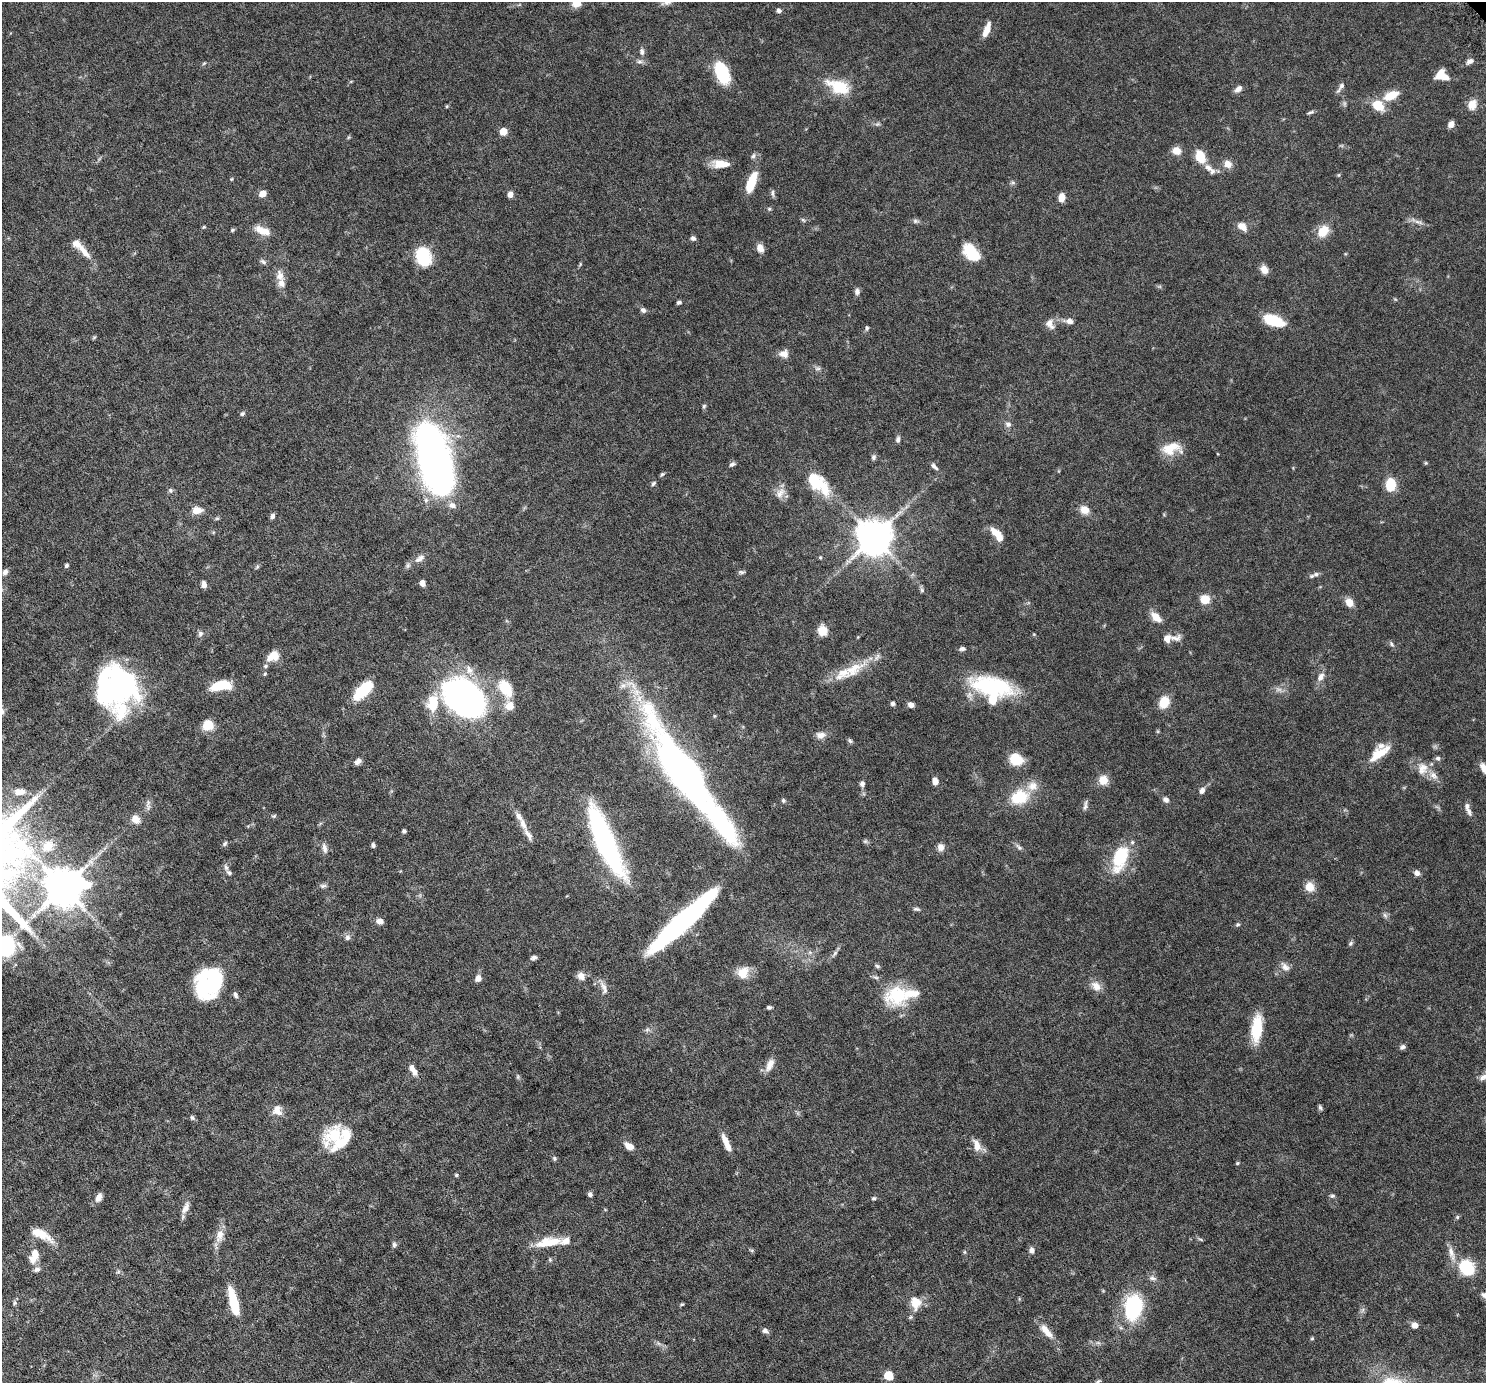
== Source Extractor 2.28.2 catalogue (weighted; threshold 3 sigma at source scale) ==
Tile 7 of 4 x 4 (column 3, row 2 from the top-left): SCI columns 3039-4522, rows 3109-4489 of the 6076 x 6075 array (HDU 1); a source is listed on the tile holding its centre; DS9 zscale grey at full resolution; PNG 1488 x 1385 px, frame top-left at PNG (2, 2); no overlay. Shown black and unused: <1% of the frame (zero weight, under 6 of 12 exposures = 4% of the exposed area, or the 3 px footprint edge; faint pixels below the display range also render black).
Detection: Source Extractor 2.28.2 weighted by HDU 2 'WHT'; one run over the whole footprint, this tile lists its part. Background 0.0542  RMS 0.0019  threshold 0.00759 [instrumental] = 3 sigma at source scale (4.09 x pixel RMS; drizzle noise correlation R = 1.36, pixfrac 0.8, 0.05/0.05 arcsec/px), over >= 5 px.
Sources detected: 255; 2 too faint to see at this stretch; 9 inside a brighter object's white glare — not listed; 26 inside a brighter listed object's ellipse — not listed separately; the other 218 listed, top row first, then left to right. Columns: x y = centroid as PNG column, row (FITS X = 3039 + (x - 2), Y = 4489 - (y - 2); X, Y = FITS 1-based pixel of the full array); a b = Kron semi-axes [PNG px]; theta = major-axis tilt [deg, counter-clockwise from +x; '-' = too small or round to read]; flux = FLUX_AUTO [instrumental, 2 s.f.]
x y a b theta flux
667 2 12 7 -1 0.76
779 11 6 5 - 0.45
987 29 16 6 69 1.9
642 51 9 6 -85 0.53
1470 61 9 6 29 0.59
639 62 9 4 0 0.42
204 63 6 4 19 0.2
722 73 24 13 -68 6.6
1440 74 12 6 55 1.8
1341 86 11 7 55 0.58
839 87 14 8 -23 8.7
1238 89 10 6 41 0.76
1391 95 16 8 25 3.1
1472 104 13 10 63 1.5
1378 105 10 8 -37 4.3
1310 112 10 4 18 0.31
1451 124 7 6 - 0.84
503 131 5 5 - 2.9
1176 151 11 9 -30 1.2
753 156 7 5 73 0.35
1200 156 14 9 -70 3.2
721 164 20 8 -4 2.3
1228 164 9 8 - 1.3
1208 167 14 8 -38 1.2
1338 175 5 3 - 0.16
231 179 4 4 - 0.15
751 182 22 8 69 4.2
1013 183 6 4 -19 0.27
773 193 10 4 -86 0.34
262 194 6 6 - 1.6
510 194 6 6 - 0.77
1062 197 9 6 81 1.4
769 209 5 4 - 0.22
803 220 6 4 -44 0.23
915 221 7 6 - 0.37
1418 222 15 4 -19 0.73
1242 226 12 9 -36 1.3
204 227 5 4 - 0.17
232 230 5 4 - 0.25
262 230 20 9 -22 2
1323 231 14 10 47 2.7
693 238 6 5 - 0.45
760 248 9 7 -65 1.2
969 249 13 12 - 4.2
84 251 26 8 -52 1.9
423 256 18 14 -75 6.3
263 262 9 5 -38 0.37
1264 269 9 7 -61 1.4
280 276 16 10 -78 1.4
857 291 8 6 -84 0.54
679 302 5 4 - 0.34
643 310 7 6 - 0.47
1274 320 18 9 -20 7.1
1069 321 12 7 -8 0.88
1050 324 13 9 -63 1.2
867 328 7 4 89 0.27
784 354 11 9 -3 1.1
818 369 10 4 0 0.38
704 406 5 5 - 0.25
242 414 6 5 - 0.34
1008 424 8 8 - 0.58
898 439 8 5 76 0.48
1171 448 23 14 9 3.3
873 457 7 6 - 0.36
434 459 56 23 -74 100
1426 463 5 4 - 0.18
732 464 8 5 25 0.39
934 466 11 5 -44 0.53
662 474 6 5 - 0.26
817 482 34 15 -42 6.8
653 484 7 5 51 0.31
1391 485 11 8 -87 4.8
171 490 7 6 - 0.35
780 493 17 9 59 1.3
197 510 11 8 2 1.6
1084 510 10 9 - 1.7
272 516 6 5 - 0.5
997 535 17 7 -51 2.5
874 537 10 10 - 380
820 557 5 4 - 0.17
420 558 18 8 31 1.2
66 565 5 4 - 0.27
257 567 6 4 19 0.23
5 572 7 6 - 0.56
741 572 9 5 -5 0.31
1316 574 8 7 - 0.48
422 583 7 5 -79 0.69
204 584 7 5 -81 0.81
922 590 7 5 -48 0.29
1205 599 9 8 - 2.5
1349 602 9 7 -48 1.6
1156 617 13 8 -44 1.7
822 630 12 10 -74 1.7
200 633 7 7 - 0.44
1176 638 18 8 7 1
1391 644 8 5 -52 0.34
962 649 7 4 7 0.48
273 656 15 11 26 2
853 669 34 15 30 4.4
265 674 5 4 - 0.17
1321 677 13 8 61 0.98
221 685 21 9 9 5
991 687 43 18 -11 16
505 688 22 14 -57 4.3
363 690 20 8 45 8.7
126 691 42 21 56 16
465 699 41 28 -43 56
1164 702 13 10 66 2.7
433 704 18 12 78 4.4
893 704 5 5 - 0.39
911 705 7 5 -21 0.67
208 725 10 9 - 3
821 735 12 9 7 1
850 741 7 5 -48 0.29
1377 755 17 11 41 2.8
1438 758 7 6 - 0.35
1016 759 9 8 - 6.7
358 761 8 6 34 0.67
1422 768 18 13 75 1.9
1484 769 11 6 -62 1.3
685 772 105 26 -56 83
1103 780 8 8 - 2.4
935 781 8 6 -74 0.91
862 784 6 5 - 0.54
1202 791 8 6 65 0.66
20 792 12 7 5 1.4
1021 797 20 17 -68 4.7
783 800 6 5 - 0.28
1166 800 7 6 - 0.62
1085 805 15 4 80 0.48
148 807 11 6 -76 0.56
1469 812 13 6 -68 0.56
274 816 6 5 - 0.25
135 819 11 9 -43 1.3
523 824 18 8 -64 1.3
404 831 5 4 - 0.31
865 841 7 5 44 0.26
605 842 72 16 -66 33
225 844 7 5 49 0.31
373 845 5 4 - 0.35
48 846 17 14 31 2.6
941 847 9 8 - 0.91
1019 847 10 6 -41 0.47
324 848 14 6 -78 0.7
1120 858 34 16 71 7.3
226 867 9 5 -72 0.49
1417 873 7 6 - 0.66
323 886 10 5 5 0.42
64 887 12 11 - 500
1310 887 8 7 - 2.6
916 909 9 5 -6 0.34
1385 915 8 5 -45 0.39
380 921 8 6 -18 0.92
682 921 79 14 43 37
1238 924 6 5 - 0.26
347 937 8 7 - 0.52
1350 943 8 5 43 0.29
6 946 16 14 -86 15
835 953 12 5 56 0.49
534 958 7 5 17 0.45
877 966 8 5 -22 0.29
1285 967 14 8 -46 0.91
743 973 16 13 52 2.3
581 976 10 9 - 0.98
478 978 8 7 - 0.83
1096 986 15 11 -43 1.4
203 987 29 21 -78 9
604 988 20 7 -68 0.98
235 995 8 5 -71 0.42
897 995 30 26 11 7.4
769 1007 5 4 - 0.34
1257 1028 27 10 84 5.7
647 1030 7 4 19 0.32
1403 1047 7 5 28 0.44
770 1065 18 8 65 1.3
412 1068 8 7 - 0.72
518 1076 6 4 72 0.21
1485 1076 20 7 29 1.1
1320 1107 7 5 -78 0.3
277 1110 15 13 -73 1.5
192 1118 7 5 -72 0.29
335 1135 30 19 39 6.8
726 1141 19 7 -67 1.5
977 1145 16 8 -72 1.5
629 1146 9 6 -32 1.7
554 1158 6 5 - 0.27
1237 1163 4 3 - 0.22
456 1175 5 4 - 0.23
590 1194 6 5 - 0.45
1332 1196 7 5 1 0.31
99 1197 10 7 62 0.92
874 1198 5 5 - 0.26
186 1208 17 8 62 1.1
1457 1217 5 4 - 0.25
41 1234 28 10 -28 2.9
220 1235 19 10 73 1.7
1200 1239 8 3 -19 0.22
547 1243 27 13 9 3.8
394 1245 7 6 - 0.37
1031 1250 8 7 - 0.57
964 1252 6 4 -90 0.2
1451 1253 23 8 -74 1.5
34 1256 21 11 72 2.2
550 1260 5 5 - 0.23
1467 1267 14 10 -64 8.8
118 1272 7 4 19 0.23
1152 1278 11 6 -13 0.54
14 1303 7 4 89 0.28
234 1303 28 8 -75 5.8
915 1303 17 12 -82 2.4
682 1304 5 4 - 0.19
1133 1307 20 13 79 16
1415 1325 6 6 - 1
765 1331 7 6 - 0.56
1046 1331 24 9 -49 1.9
1312 1338 5 4 - 0.2
889 1375 7 7 - 2.6
1098 1381 9 4 35 0.27
Isophote crosses this tile's border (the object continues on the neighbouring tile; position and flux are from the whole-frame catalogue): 5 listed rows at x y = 667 2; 1484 769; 6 946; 1485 1076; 1098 1381